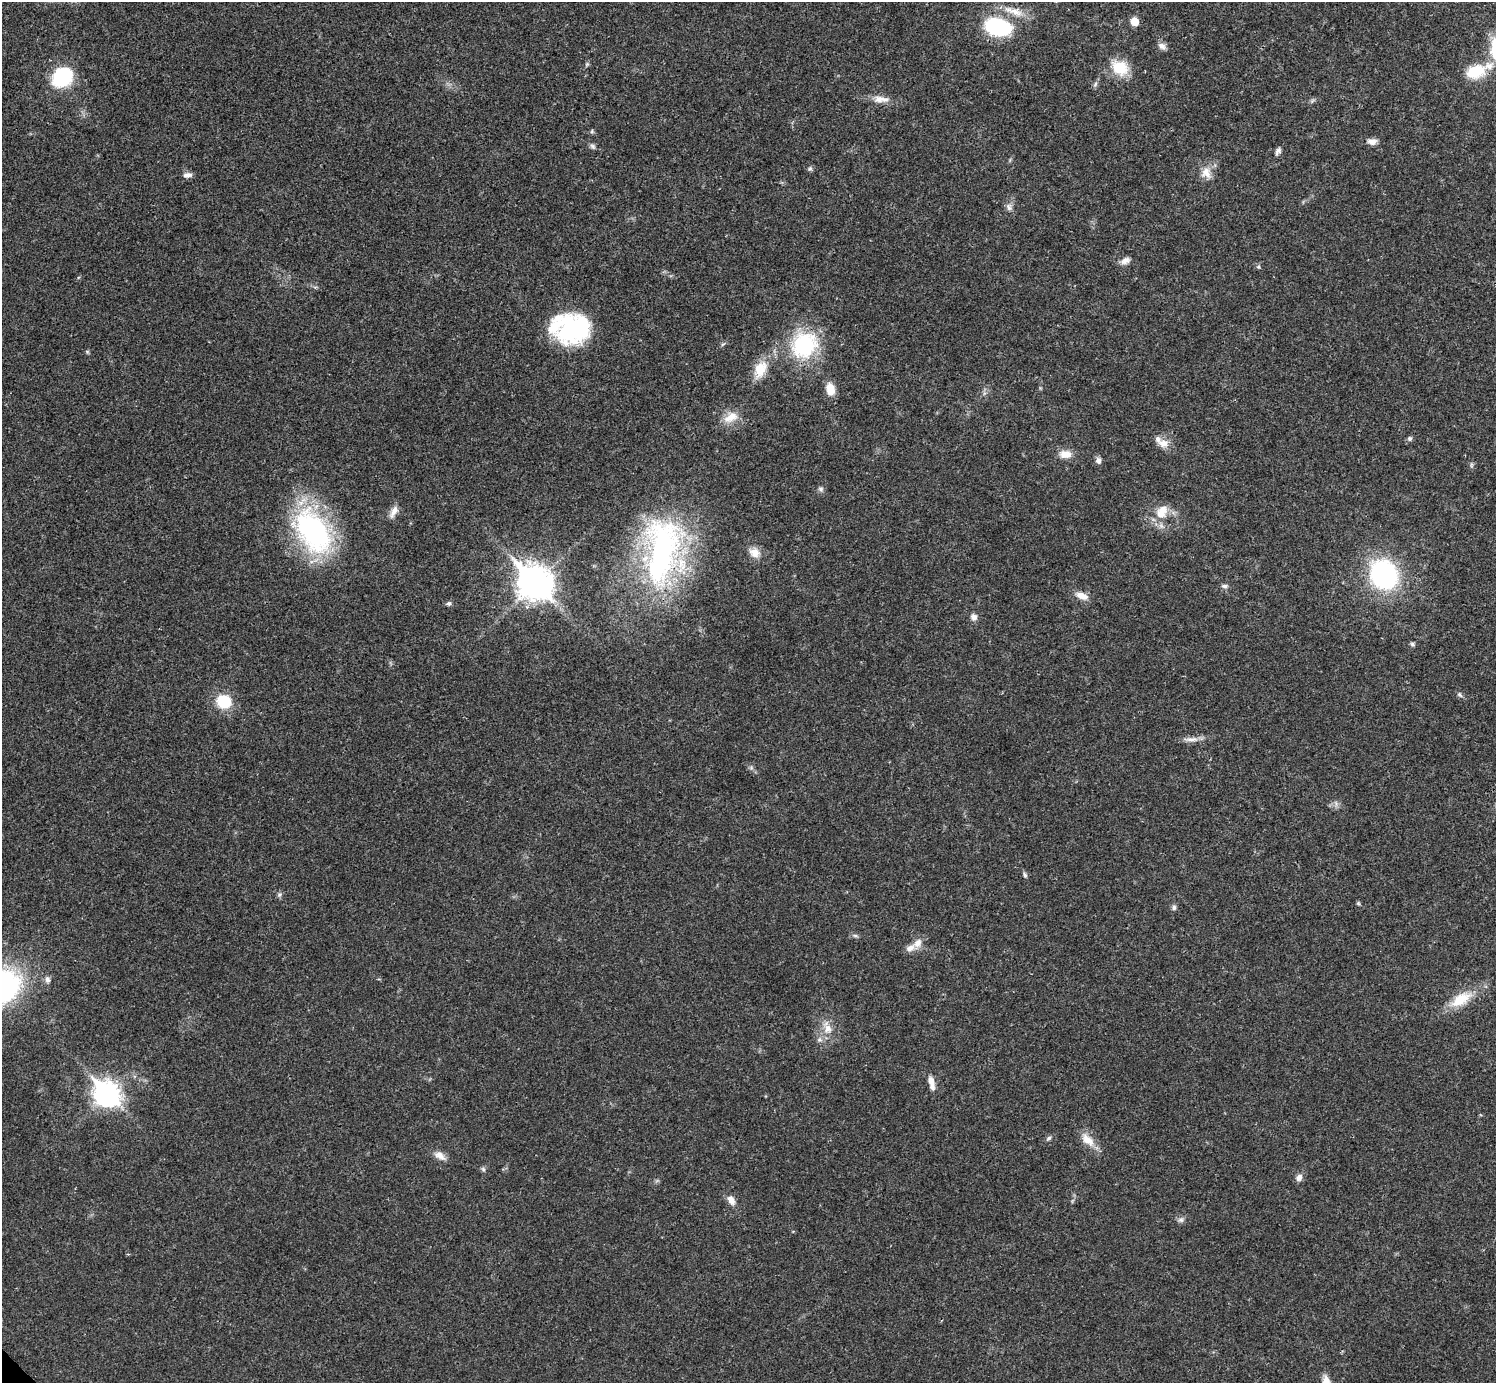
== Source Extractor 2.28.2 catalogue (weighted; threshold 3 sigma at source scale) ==
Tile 10 of 4 x 4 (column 2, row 3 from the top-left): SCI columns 1497-2990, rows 1540-2920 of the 5982 x 5981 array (HDU 1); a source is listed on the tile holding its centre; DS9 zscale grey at full resolution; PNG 1498 x 1385 px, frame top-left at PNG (2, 2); no overlay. Shown black and unused: <1% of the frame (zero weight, under 3 of 4 exposures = <1% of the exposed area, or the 3 px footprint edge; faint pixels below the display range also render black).
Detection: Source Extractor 2.28.2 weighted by HDU 2 'WHT'; one run over the whole footprint, this tile lists its part. Background 0.0208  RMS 0.0022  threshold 0.0101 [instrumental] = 3 sigma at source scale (4.5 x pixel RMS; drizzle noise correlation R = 1.50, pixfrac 1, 0.05/0.05 arcsec/px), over >= 5 px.
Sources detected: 76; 1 inside a brighter object's white glare — not listed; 6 inside a brighter listed object's ellipse — not listed separately; the other 69 listed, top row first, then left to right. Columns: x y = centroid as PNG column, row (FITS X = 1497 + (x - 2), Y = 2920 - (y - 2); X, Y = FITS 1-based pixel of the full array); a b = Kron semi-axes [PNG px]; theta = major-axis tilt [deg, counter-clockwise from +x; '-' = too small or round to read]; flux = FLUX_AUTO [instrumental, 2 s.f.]
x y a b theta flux
1014 11 33 9 -20 3.8
1134 21 8 7 - 2.4
998 27 21 12 -11 26
1162 46 11 8 -31 1.1
587 64 5 5 - 0.33
1120 68 22 18 -30 6.1
1476 71 28 17 16 7
63 77 16 13 42 20
1095 84 8 5 68 0.53
881 99 24 9 -3 2.4
1312 101 7 4 55 0.42
592 131 6 3 72 0.3
1372 141 11 7 1 1.4
593 146 9 5 -45 0.59
1278 151 10 6 61 0.75
810 168 8 5 62 0.45
1206 173 16 14 -72 2.6
187 175 11 7 5 1
1009 207 10 7 -61 0.93
1125 261 13 8 30 1.2
1258 267 5 5 - 0.32
569 328 43 25 84 18
723 344 7 4 43 0.38
804 345 37 31 46 19
87 351 6 4 -19 0.29
760 369 25 15 67 4.7
830 389 13 9 -77 3.2
730 417 22 12 29 3.5
1410 438 7 6 - 0.51
1163 443 15 11 -3 2.1
1065 454 15 10 -1 2.4
1098 460 7 6 - 0.97
1471 465 8 4 -82 0.4
821 489 7 6 - 0.58
394 511 17 7 63 1.6
1160 514 19 15 16 4.1
313 531 54 32 -57 44
662 551 92 42 83 59
754 553 15 12 -34 2.3
1384 574 22 18 -57 44
535 583 15 12 -44 290
1224 586 8 5 0 0.62
1082 596 17 8 -21 2.1
449 603 7 6 - 0.48
974 617 9 8 - 1
1412 644 6 5 - 0.48
1460 695 8 6 -51 0.55
224 701 16 15 - 7.4
1191 739 25 6 1 1.6
1336 804 9 5 -76 0.6
1025 875 8 5 -69 0.49
279 894 7 6 - 0.55
1358 903 6 4 -46 0.3
1174 907 7 6 - 0.6
855 936 8 4 -8 0.47
918 943 14 10 54 2
47 979 9 6 -82 0.85
1461 999 32 15 31 6.2
828 1029 13 10 -74 2.3
819 1040 8 5 -6 0.64
931 1080 12 7 -64 1.6
107 1094 12 9 -43 150
1049 1138 7 5 34 0.49
1087 1140 23 12 -45 3.2
440 1156 16 9 -35 1.7
483 1169 7 5 -73 0.46
1299 1178 9 8 - 1.1
731 1200 12 8 -57 1.6
1181 1220 8 7 - 0.71